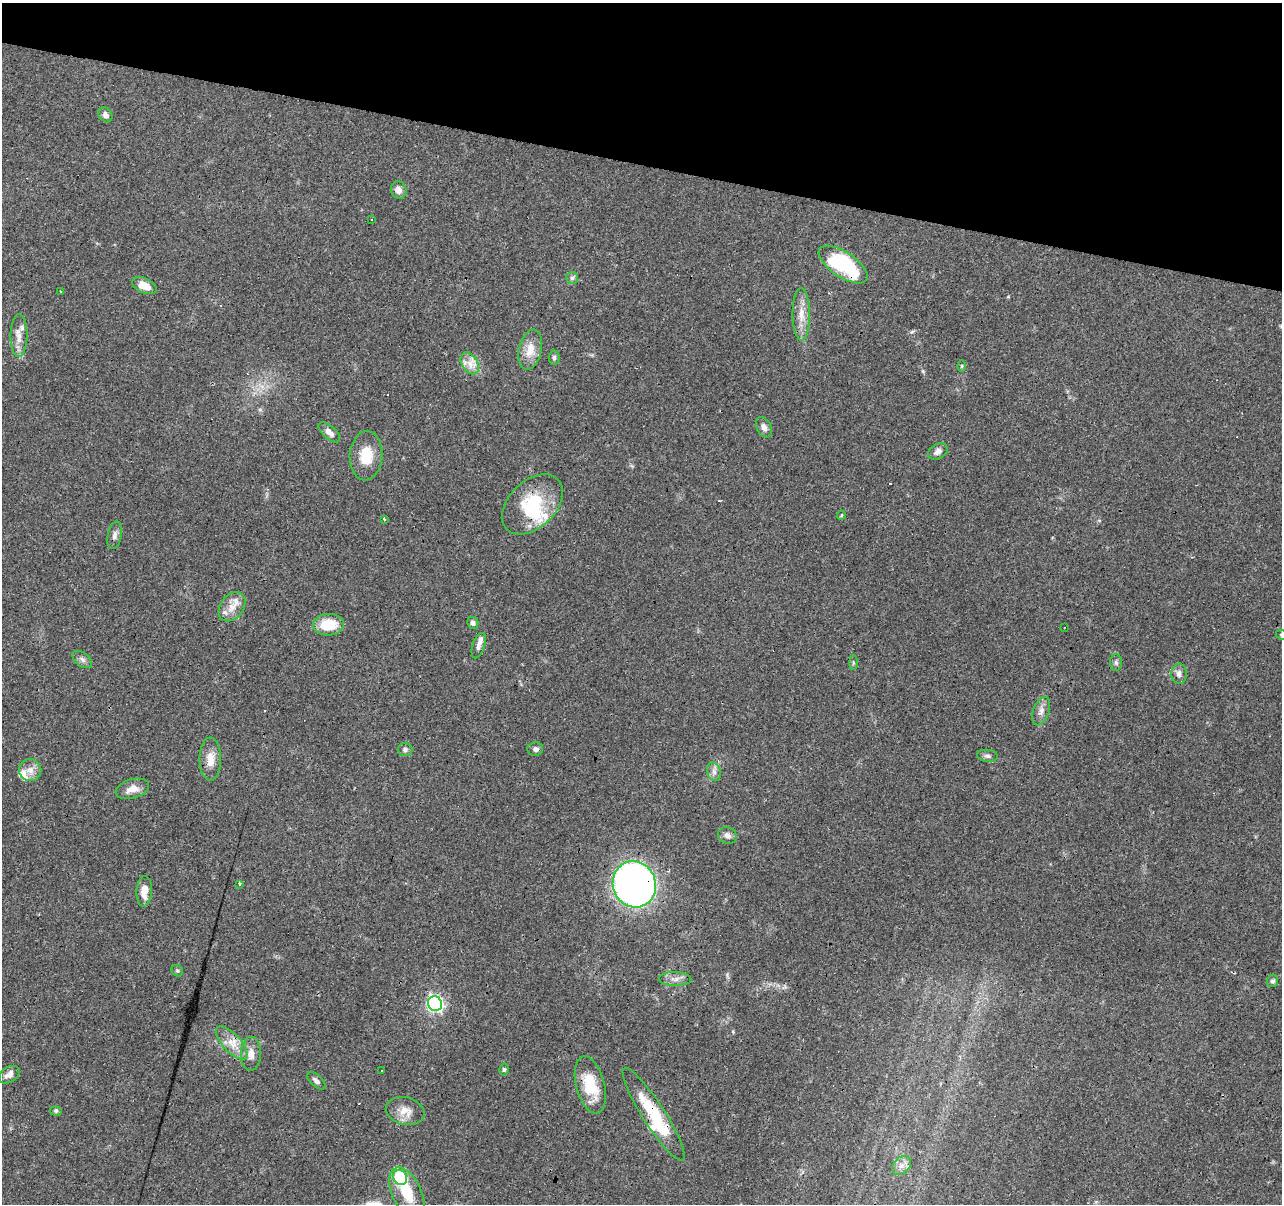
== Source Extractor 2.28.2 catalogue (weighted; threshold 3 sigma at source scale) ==
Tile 2 of 4 x 4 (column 2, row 1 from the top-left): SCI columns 1281-2560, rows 3825-5026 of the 5122 x 5305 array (HDU 1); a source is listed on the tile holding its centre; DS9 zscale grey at full resolution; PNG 1284 x 1206 px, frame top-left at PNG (2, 3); each listed source drawn as its Kron ellipse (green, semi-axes under 4 px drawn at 4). Shown black and unused: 14% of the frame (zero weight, under 3 of 4 exposures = <1% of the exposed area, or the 3 px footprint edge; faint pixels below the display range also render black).
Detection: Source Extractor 2.28.2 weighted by HDU 2 'WHT'; one run over the whole footprint, this tile lists its part. Background 0.0456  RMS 0.0046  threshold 0.0206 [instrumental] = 3 sigma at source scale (4.5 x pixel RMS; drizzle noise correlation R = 1.50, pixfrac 1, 0.0396/0.0396 arcsec/px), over >= 5 px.
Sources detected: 76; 1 inside a brighter object's white glare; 7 cosmic-ray / hot-pixel residue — neither listed nor drawn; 8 inside a brighter listed object's ellipse — not listed separately; the other 60 listed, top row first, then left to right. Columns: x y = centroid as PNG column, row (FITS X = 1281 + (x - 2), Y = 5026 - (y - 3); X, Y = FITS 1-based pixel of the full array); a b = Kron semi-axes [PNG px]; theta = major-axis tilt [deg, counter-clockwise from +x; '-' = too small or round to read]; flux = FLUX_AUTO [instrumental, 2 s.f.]
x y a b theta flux
105 115 8 6 -54 2
399 190 9 7 -68 2.8
371 219 3 2 - 0.57
843 264 28 12 -34 42
572 278 6 6 - 0.98
144 286 13 7 -23 5.8
61 292 3 2 - 0.58
801 314 26 8 -89 6.5
19 335 21 8 89 4.4
530 350 20 11 77 7
554 358 7 5 83 1.1
470 363 12 8 -57 3.9
962 366 6 4 90 0.61
764 427 11 7 -62 2.1
329 432 13 6 -42 2.7
938 451 10 7 29 2.3
366 456 24 16 86 11
532 504 36 23 44 28
841 515 4 4 - 0.58
384 519 4 3 - 3.9
115 535 14 7 79 2
232 607 16 11 52 5.2
473 623 6 5 - 1.8
328 625 15 11 4 12
1064 628 2 2 - 0.34
1281 635 6 4 -23 0.62
479 646 13 6 71 2.1
82 659 11 6 -38 1.8
1116 662 8 6 -87 1.2
853 663 7 4 -90 0.64
1179 674 10 7 87 2.2
1041 711 15 8 70 2.9
535 749 8 7 - 1.7
405 750 7 6 - 1.1
987 756 10 6 -8 1.4
210 759 22 10 -90 6.1
30 770 11 11 - 3.6
714 772 9 6 -74 1.9
132 789 17 9 16 4.7
727 835 10 8 -25 2.2
239 884 3 3 - 8.3
634 884 23 21 -69 280
144 891 15 7 86 5.5
177 971 6 5 - 0.72
675 979 16 7 -1 2.7
1273 981 6 5 - 1.1
435 1004 7 7 - 100
232 1043 21 9 -47 6
251 1054 17 10 89 4.1
504 1069 6 4 77 0.8
382 1071 3 3 - 1.8
9 1075 11 7 33 2.5
316 1081 11 5 -42 1.6
590 1085 29 14 -75 16
56 1111 6 4 -12 0.81
405 1111 20 14 -14 5.9
654 1114 55 11 -57 27
901 1166 11 8 44 2.8
400 1178 8 6 -62 44
407 1193 27 14 -65 13
Overlapping masked pixels (flux is a lower limit): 3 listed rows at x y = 843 264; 634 884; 654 1114
Isophote crosses this tile's border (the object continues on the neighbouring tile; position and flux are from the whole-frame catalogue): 1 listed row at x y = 1281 635